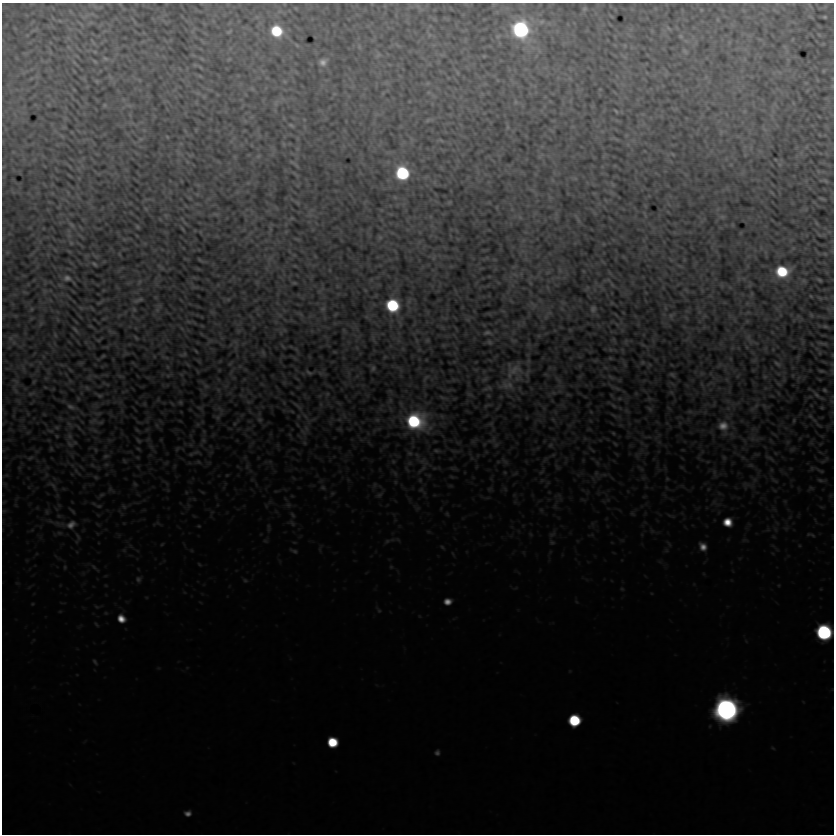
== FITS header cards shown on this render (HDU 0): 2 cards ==
NAXIS1  =                  832
NAXIS2  =                  832

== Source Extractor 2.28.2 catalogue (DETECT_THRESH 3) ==
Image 832 x 832 px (HDU 0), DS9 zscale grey, 1 PNG px = 1 image px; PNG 836 x 836 px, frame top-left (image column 1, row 832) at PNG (2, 3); no overlay
Background 4.17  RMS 3.5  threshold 10.4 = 3 sigma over >= 5 px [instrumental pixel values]
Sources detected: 54; all 54 listed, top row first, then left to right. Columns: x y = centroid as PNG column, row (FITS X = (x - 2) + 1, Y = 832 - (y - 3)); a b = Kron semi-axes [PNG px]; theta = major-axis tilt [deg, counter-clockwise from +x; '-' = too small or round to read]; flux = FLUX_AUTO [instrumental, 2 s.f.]
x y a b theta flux
584 9 6 5 - 300
825 17 3 3 - 260
521 29 10 10 - 48000
276 31 10 9 - 10000
680 36 6 4 -71 310
685 51 9 3 -45 320
105 58 8 4 -23 400
323 62 8 6 35 1200
616 111 4 2 - 230
291 125 7 4 -44 300
402 173 10 9 - 21000
825 181 8 3 -45 300
822 198 8 3 -19 180
72 225 9 4 -36 480
138 227 6 3 -71 200
94 264 4 2 - 320
782 271 10 8 -6 10000
67 278 7 5 -9 730
819 280 5 3 - 280
139 300 11 3 20 520
392 305 9 9 - 16000
593 309 7 5 71 490
825 326 6 4 -19 260
75 329 10 3 -50 340
487 332 9 4 -1 460
489 342 6 4 -71 270
777 364 9 4 -36 380
373 368 7 5 74 370
514 370 24 12 28 3300
309 372 7 3 -27 310
672 375 7 5 -31 340
509 385 12 10 -26 2000
824 390 4 3 - 260
100 395 8 4 -9 340
817 395 10 4 -40 550
70 407 11 6 -27 730
414 421 17 15 -4 23000
723 426 15 13 -9 3000
70 444 9 3 -45 410
106 456 6 6 - 400
820 480 7 4 -18 410
53 485 9 3 -45 550
727 522 9 8 - 3400
71 525 14 10 35 2100
703 547 9 7 -65 1600
138 579 7 6 - 450
447 601 7 6 - 1500
121 619 8 7 - 2200
824 632 10 9 - 40000
726 709 11 11 - 210000
574 720 8 8 - 13000
332 742 8 7 - 7600
437 753 6 5 - 460
188 813 7 6 - 860
At the frame edge (FLAGS 8, measured only in part): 1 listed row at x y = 824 632